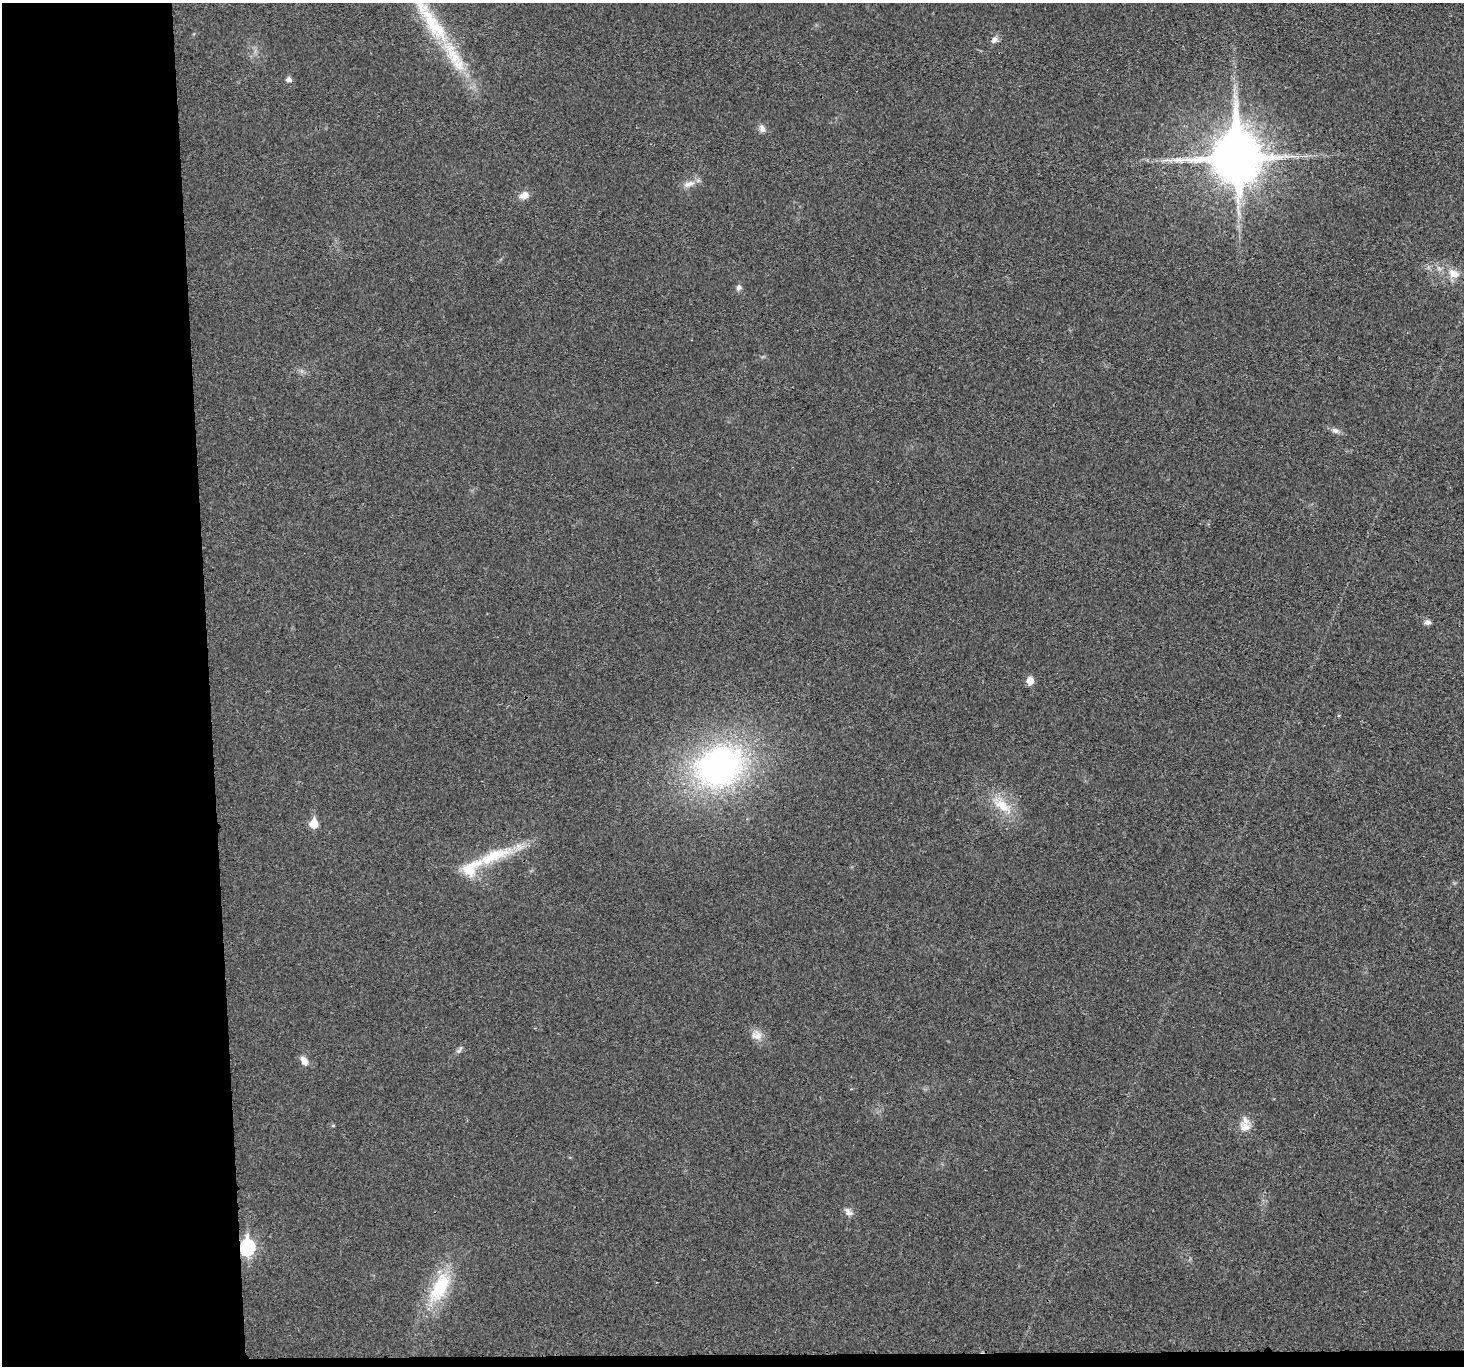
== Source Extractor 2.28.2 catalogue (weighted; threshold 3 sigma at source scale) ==
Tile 7 of 3 x 3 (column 1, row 3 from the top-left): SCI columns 2-1463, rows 132-1495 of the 4390 x 4373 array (HDU 1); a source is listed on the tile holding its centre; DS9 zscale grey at full resolution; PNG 1466 x 1368 px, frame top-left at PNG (2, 3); no overlay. Shown black and unused: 15% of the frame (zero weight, under 3 of 4 exposures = <1% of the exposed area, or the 3 px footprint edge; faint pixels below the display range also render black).
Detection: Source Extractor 2.28.2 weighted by HDU 2 'WHT'; one run over the whole footprint, this tile lists its part. Background 0.0199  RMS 0.006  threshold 0.0269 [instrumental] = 3 sigma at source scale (4.5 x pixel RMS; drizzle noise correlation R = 1.50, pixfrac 1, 0.05/0.05 arcsec/px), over >= 5 px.
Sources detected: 26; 1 long thin detection or spike segment (spike, bleed or trail) — not listed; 2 inside a brighter listed object's ellipse — not listed separately; the other 23 listed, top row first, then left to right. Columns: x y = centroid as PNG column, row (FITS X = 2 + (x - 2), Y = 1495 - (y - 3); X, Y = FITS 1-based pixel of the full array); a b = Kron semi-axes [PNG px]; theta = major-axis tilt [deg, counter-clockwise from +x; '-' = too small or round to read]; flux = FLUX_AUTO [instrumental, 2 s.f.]
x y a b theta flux
433 24 64 19 -56 44
994 40 10 7 48 2.4
289 80 6 5 - 2.2
762 129 10 7 -72 2.6
1236 158 16 14 -88 3300
689 184 17 7 20 4
524 195 10 7 19 4.8
1453 274 17 11 -21 6.5
738 287 7 6 - 1.9
1335 430 10 7 -21 2.2
1427 622 9 6 0 1.9
1030 681 6 5 - 8.8
719 767 46 38 27 170
1002 805 23 13 -38 13
314 824 6 5 - 15
494 855 44 15 19 25
757 1035 15 12 10 4.9
460 1050 15 3 57 1.4
304 1061 12 7 -58 3.6
1245 1127 16 13 -34 6.3
849 1212 13 7 -42 2.5
247 1247 8 7 - 110
440 1287 38 16 62 32
Overlapping masked pixels (flux is a lower limit): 1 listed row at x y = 247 1247
Isophote crosses this tile's border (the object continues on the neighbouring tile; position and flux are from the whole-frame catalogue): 1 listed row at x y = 433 24